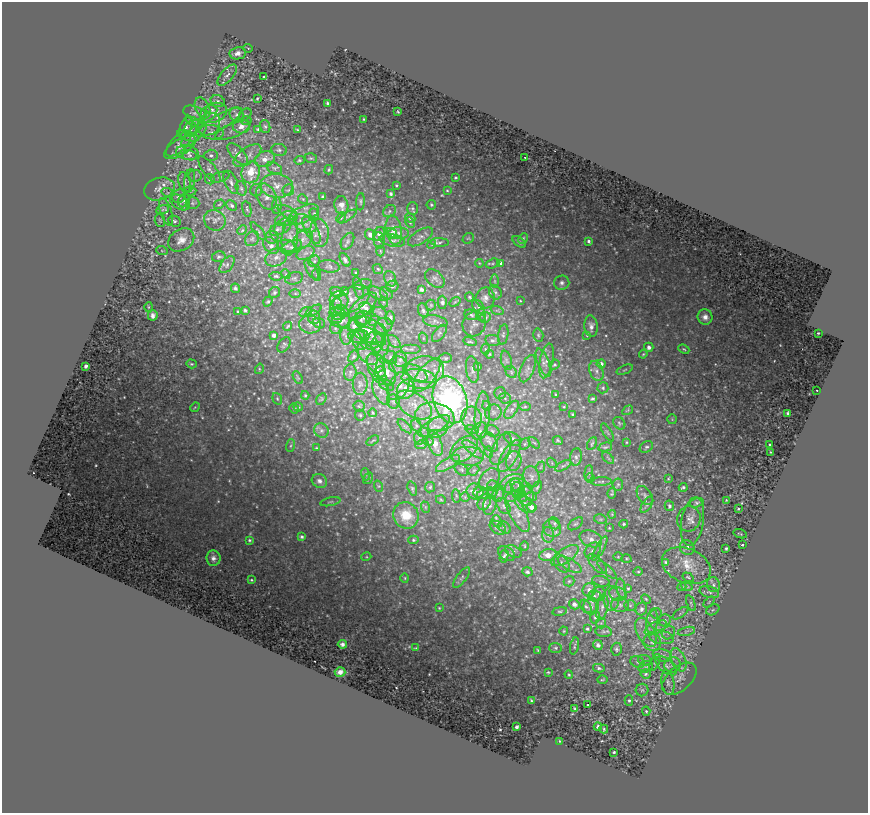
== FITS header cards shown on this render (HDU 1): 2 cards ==
NAXIS1  =                  866
NAXIS2  =                  811

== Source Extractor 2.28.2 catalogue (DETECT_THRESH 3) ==
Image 866 x 811 px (HDU 1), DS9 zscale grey, 1 PNG px = 1 image px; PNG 870 x 815 px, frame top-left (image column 1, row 811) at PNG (2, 2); each listed source drawn as its Kron ellipse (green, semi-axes under 4 px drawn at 4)
Background 0.875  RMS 0.23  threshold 0.685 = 3 sigma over >= 5 px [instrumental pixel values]
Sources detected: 562; of the 562, the 500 brightest by FLUX_AUTO listed and drawn (62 fainter detections omitted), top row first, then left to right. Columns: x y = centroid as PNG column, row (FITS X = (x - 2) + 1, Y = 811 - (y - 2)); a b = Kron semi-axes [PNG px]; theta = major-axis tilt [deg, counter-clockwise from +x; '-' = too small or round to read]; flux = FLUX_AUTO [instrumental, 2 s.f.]
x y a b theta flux
248 48 5 3 - 15
238 53 8 6 9 91
227 75 13 6 49 78
264 77 4 3 - 150
257 99 4 3 - 19
218 101 7 5 -18 48
327 103 4 3 - 27
202 108 11 7 -64 92
212 109 6 4 -20 24
398 111 3 2 - 14
195 113 12 7 -21 81
213 113 14 9 20 160
237 115 7 6 - 51
245 115 7 5 43 27
364 119 3 2 - 14
246 121 6 4 -1 24
194 122 9 4 -24 35
219 122 26 7 30 190
209 124 12 10 46 120
241 126 8 7 - 110
265 126 6 5 - 31
186 127 11 5 70 77
191 129 8 6 77 44
258 129 4 4 - 24
233 130 19 7 23 94
297 130 3 3 - 14
211 132 12 7 -8 86
194 135 17 6 45 100
188 136 11 4 -18 43
179 144 16 7 45 92
180 147 18 8 32 130
279 150 8 6 -10 40
187 152 11 7 -9 81
238 154 13 6 -48 97
190 155 7 5 -8 35
211 155 6 5 - 38
247 156 16 7 35 110
525 157 3 2 - 46
311 158 6 4 -18 25
265 159 10 7 20 120
299 160 5 4 - 20
274 168 8 5 -27 34
210 170 16 6 -52 65
329 170 5 3 - 18
251 172 11 9 76 330
195 176 6 6 - 31
220 177 10 5 17 39
456 178 3 3 - 20
210 179 5 4 - 47
190 181 12 5 82 57
184 182 10 6 -73 50
231 182 12 6 -67 62
396 185 3 3 - 19
277 186 16 12 -5 220
241 188 7 5 -72 35
159 189 16 11 18 160
256 190 6 6 - 31
288 190 6 5 - 30
447 190 4 3 - 16
190 191 6 4 4 22
168 193 6 4 -18 21
391 194 4 4 - 31
179 196 7 6 - 66
267 197 14 9 -64 130
323 197 3 3 - 37
303 199 5 4 - 20
184 201 7 5 65 33
180 202 11 6 -29 47
361 202 8 3 88 21
192 203 7 6 - 29
219 204 5 4 - 17
341 205 9 7 -81 88
431 205 5 4 - 26
232 206 6 4 -43 29
277 206 8 4 86 38
412 208 6 5 - 27
247 209 8 4 -78 21
163 210 7 4 19 25
390 211 7 5 40 31
166 212 14 5 -72 64
288 212 11 5 -30 56
303 214 16 8 26 120
314 214 6 4 -68 22
347 217 11 3 32 29
341 218 5 4 - 18
410 218 5 4 - 35
286 219 11 6 22 75
160 220 6 5 - 24
215 220 11 10 - 84
174 221 6 5 - 30
410 222 5 4 - 22
305 223 13 8 -27 120
283 226 10 6 38 66
277 229 8 5 29 45
242 230 5 4 - 19
311 230 15 6 -61 110
394 230 14 8 -79 130
258 231 11 4 -51 27
319 233 14 9 -85 130
399 233 10 6 -1 53
370 234 5 5 - 75
379 234 7 6 - 60
391 234 6 5 - 55
290 236 19 8 84 160
272 237 6 6 - 38
420 237 14 6 32 64
468 238 6 5 - 18
252 239 8 6 55 50
303 239 11 8 46 90
523 239 6 4 60 29
181 240 14 10 33 140
379 240 8 5 -84 47
392 240 13 6 -11 68
347 241 9 6 61 40
589 241 3 3 - 30
440 242 9 3 -2 28
519 242 8 4 -37 37
432 244 4 3 - 14
271 245 9 6 -50 68
287 246 9 6 -10 55
291 247 11 6 25 66
162 251 6 4 -19 17
380 251 5 3 - 14
306 253 9 6 26 61
219 257 7 5 12 29
276 257 11 8 28 91
345 260 7 4 -57 47
314 261 6 5 - 30
479 263 4 3 - 15
493 263 7 4 18 24
501 263 4 4 - 67
227 265 10 5 52 61
329 266 11 6 -8 47
378 269 5 4 - 20
312 270 11 4 -59 43
356 273 3 2 - 16
286 274 5 4 - 17
317 275 6 3 -71 17
276 276 6 4 -7 26
294 278 9 6 16 41
435 278 11 7 -42 50
390 279 8 5 -68 37
495 281 6 4 -89 24
562 283 7 7 - 52
363 284 9 5 13 26
392 286 6 5 - 37
235 288 5 4 - 39
358 288 11 4 -73 37
421 289 4 4 - 50
345 291 4 3 - 15
274 292 6 5 - 35
337 292 6 5 - 32
495 292 7 6 - 39
295 293 6 4 0 21
386 293 7 5 -36 46
378 294 11 5 -27 46
470 297 5 3 - 19
485 298 10 9 - 79
351 299 20 12 30 230
339 300 9 9 - 88
268 301 5 4 - 26
520 301 4 3 - 15
383 302 5 3 - 15
442 302 6 4 -89 38
455 302 6 3 36 16
431 305 5 5 - 19
363 306 18 8 44 160
148 307 5 3 - 15
336 307 9 6 82 72
478 307 7 5 -50 26
366 308 7 6 - 62
245 310 4 3 - 30
423 310 7 5 -68 42
497 310 6 4 -19 20
238 311 3 3 - 18
313 311 9 4 32 22
342 311 7 5 -30 47
306 312 6 4 21 28
338 313 8 6 -17 58
380 313 7 5 -30 41
153 315 5 5 - 64
471 315 7 5 -16 31
481 315 6 5 - 28
314 317 7 6 - 46
485 317 5 5 - 42
705 317 7 7 - 88
335 318 7 6 - 54
364 318 8 6 -6 53
390 318 6 5 - 35
361 320 8 6 -72 39
341 321 9 6 3 120
373 321 6 4 44 34
435 321 12 5 -10 63
319 323 6 5 - 31
310 324 11 9 -6 82
474 324 13 11 64 67
288 326 4 3 - 19
354 326 6 5 - 68
383 326 9 7 22 63
591 326 11 6 -83 85
335 328 6 5 - 33
367 330 20 11 -26 300
439 333 10 5 53 38
818 333 3 3 - 17
274 335 4 4 - 61
503 335 10 5 81 36
538 335 6 5 - 27
587 335 3 3 - 14
346 336 8 5 -82 47
359 336 11 7 -1 75
372 336 15 7 -25 120
382 337 14 6 -73 90
423 338 6 3 -72 17
493 340 7 5 -10 44
360 341 9 7 -81 100
372 341 11 8 19 110
394 341 8 4 -47 35
470 342 7 3 -12 21
378 343 10 6 76 57
284 345 8 5 57 28
649 347 4 4 - 67
411 349 10 5 0 39
486 349 5 3 - 17
684 349 6 4 -23 21
367 354 12 8 -48 96
489 354 4 3 - 19
643 354 4 3 - 17
354 356 6 4 52 25
391 358 6 6 - 54
446 358 6 5 - 30
400 359 8 7 - 57
506 360 10 5 -76 38
546 361 17 6 79 78
376 363 10 8 -54 75
543 363 15 6 -68 64
191 364 5 4 - 20
601 364 4 4 - 61
398 365 9 8 - 75
554 365 5 4 - 21
86 366 3 3 - 53
478 366 4 3 - 26
259 369 5 3 - 16
377 369 16 7 -65 100
528 369 14 6 68 65
425 370 19 13 -4 290
472 370 13 6 -82 61
625 370 8 2 21 17
596 371 10 6 -69 62
350 372 8 6 83 39
380 372 6 5 - 32
386 372 14 8 -65 210
511 372 6 5 - 28
415 373 13 6 -30 110
427 375 20 8 54 220
298 378 7 4 -59 20
419 379 18 9 -8 210
360 384 11 7 90 60
387 385 8 5 -27 31
399 386 16 9 60 170
603 388 5 5 - 24
406 389 10 8 53 290
817 390 3 2 - 14
381 392 14 7 -64 95
500 393 6 6 - 31
305 395 4 3 - 23
556 395 3 3 - 23
505 398 6 5 - 34
277 399 6 4 -69 22
321 399 6 4 58 20
592 399 4 3 - 27
450 400 24 16 -72 4900
393 402 7 6 - 38
414 405 20 11 -32 250
359 406 5 5 - 22
487 406 5 3 - 14
195 407 5 4 - 16
298 407 4 4 - 22
525 407 6 4 1 22
564 407 3 3 - 14
294 409 5 4 - 28
512 410 10 5 57 60
628 410 5 3 - 15
493 412 8 8 - 51
373 413 4 3 - 18
788 413 4 3 - 30
573 414 3 3 - 21
360 415 5 5 - 23
482 415 23 7 86 170
435 417 20 14 -11 320
472 418 11 10 - 140
672 419 5 5 - 16
619 423 7 5 -47 27
405 426 9 3 -45 31
416 426 6 5 - 26
434 426 18 7 30 140
438 427 11 9 48 120
321 430 8 7 - 46
472 430 7 4 -17 32
480 431 9 7 52 75
492 431 7 5 -25 36
607 432 10 2 -59 16
419 438 7 4 -85 27
513 439 9 5 -30 41
558 440 5 3 - 21
373 441 7 3 35 16
429 442 5 3 - 16
489 442 11 7 -54 72
627 442 3 2 - 14
435 443 13 6 -70 170
534 443 7 2 -44 16
592 443 7 3 63 21
525 444 6 5 - 32
770 444 3 3 - 57
421 445 6 4 18 20
290 446 6 3 71 20
605 447 7 4 14 23
646 447 7 5 31 33
316 448 3 3 - 16
464 449 16 10 42 180
473 449 13 5 -41 81
501 449 17 8 64 140
489 452 6 3 -73 16
770 452 2 2 - 15
468 456 16 9 -1 160
509 456 18 7 59 140
576 457 8 6 82 51
608 458 7 3 -45 19
514 461 10 7 79 73
448 463 14 5 32 77
552 463 5 4 - 24
563 466 9 3 29 31
541 467 6 3 70 15
461 470 7 5 -35 25
474 470 6 4 42 26
589 473 7 4 83 26
365 474 6 4 -72 19
531 477 10 8 -73 69
368 478 6 2 56 15
590 478 4 4 - 20
668 479 3 2 - 15
489 480 12 9 52 91
319 481 8 6 -26 65
601 481 11 4 1 34
512 483 12 8 26 120
618 484 6 5 - 27
378 486 5 3 - 14
493 486 6 5 - 33
521 486 12 6 -27 96
430 487 5 5 - 23
537 487 7 3 65 24
683 487 4 3 - 29
412 489 7 4 -72 25
512 490 13 7 68 97
518 490 8 7 - 60
475 492 9 7 -32 78
481 493 7 6 - 43
487 493 10 5 11 55
612 493 5 3 - 18
498 494 8 6 73 45
645 495 10 6 -55 41
456 496 7 3 -81 17
521 496 6 5 - 35
526 496 10 7 -85 77
465 497 5 4 - 19
532 497 5 3 - 16
441 500 5 3 - 15
726 500 3 2 - 14
330 502 10 3 10 21
484 502 8 6 63 52
697 503 7 4 16 28
525 504 11 7 -36 81
490 505 10 6 76 55
647 505 9 4 56 33
503 506 9 5 -54 41
669 506 5 4 - 34
425 507 6 3 -71 16
532 507 5 4 - 92
738 509 3 3 - 17
518 513 21 8 -63 160
612 514 4 4 - 15
406 515 13 12 - 390
600 519 6 4 -11 24
689 519 12 11 - 84
497 521 6 5 - 34
692 522 24 11 81 110
554 523 6 5 - 27
576 524 8 5 36 31
624 524 4 3 - 24
504 527 7 5 -41 36
498 528 9 6 -34 46
552 528 9 8 - 80
609 528 4 4 - 14
740 534 7 3 -17 17
548 535 7 6 - 55
302 537 3 3 - 34
591 539 11 8 -22 110
249 540 4 3 - 24
413 540 5 4 - 24
742 545 3 3 - 41
525 546 4 3 - 14
687 548 8 7 - 45
726 548 3 3 - 24
600 549 13 4 61 51
593 550 9 6 43 65
513 551 9 5 -25 42
506 554 9 6 -36 52
548 555 9 5 9 140
504 556 6 4 76 29
565 556 16 7 34 130
366 557 5 3 - 17
618 557 4 4 - 15
213 558 8 7 - 70
626 559 5 4 - 18
665 562 3 3 - 27
562 564 10 6 -54 51
597 564 12 6 -45 66
570 565 13 5 -29 61
686 566 25 17 -22 290
607 570 12 4 -42 40
527 572 5 4 - 31
638 572 4 3 - 16
688 577 6 3 -33 19
405 578 4 4 - 17
462 578 12 5 53 36
251 580 3 2 - 15
569 581 5 5 - 23
601 581 9 5 -14 41
713 585 7 6 - 50
687 586 6 4 -20 19
682 587 4 4 - 16
621 588 10 4 -78 45
628 588 4 3 - 18
589 590 7 6 - 63
709 592 10 5 -16 46
599 594 7 7 - 48
618 594 9 6 -13 66
594 596 6 5 - 32
611 598 12 8 88 120
646 599 6 3 -45 19
709 602 6 4 46 18
691 603 8 3 -69 20
574 604 5 5 - 66
620 605 9 7 -3 61
630 605 5 5 - 27
591 606 8 7 - 72
586 607 7 5 -59 34
602 607 13 6 80 78
439 608 3 2 - 15
641 609 6 6 - 50
713 610 7 5 31 23
560 611 7 4 10 25
656 613 5 5 - 27
680 613 9 2 36 17
595 617 6 5 - 36
665 620 6 6 - 42
652 621 12 5 82 74
601 623 5 5 - 29
656 628 12 6 26 72
587 629 3 3 - 23
564 631 4 4 - 15
604 631 8 5 -7 42
686 631 8 3 13 25
646 632 16 9 -61 150
668 633 7 6 - 50
662 637 12 6 -9 92
652 642 9 8 - 79
342 644 4 4 - 46
598 645 5 5 - 55
574 646 9 4 78 24
416 648 3 3 - 14
556 648 6 5 - 28
616 649 6 5 - 33
538 650 4 2 - 19
662 655 10 6 -17 61
645 660 7 5 -19 32
678 660 12 7 -68 99
637 662 7 5 -24 40
655 662 9 4 63 41
672 665 8 7 - 75
666 666 12 6 -39 96
646 667 7 5 19 39
599 668 6 4 -11 29
340 672 5 4 - 84
548 672 3 3 - 17
646 674 5 4 - 31
569 675 4 3 - 17
679 679 20 12 41 170
602 680 5 2 - 15
668 683 12 6 -80 76
642 690 6 6 - 32
629 700 5 4 - 21
531 701 3 2 - 18
587 704 3 3 - 85
575 708 3 3 - 25
646 711 4 4 - 18
517 727 3 3 - 41
598 727 4 4 - 53
604 729 4 3 - 21
560 741 3 2 - 16
614 752 3 3 - 29
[62 fainter detections neither listed nor drawn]